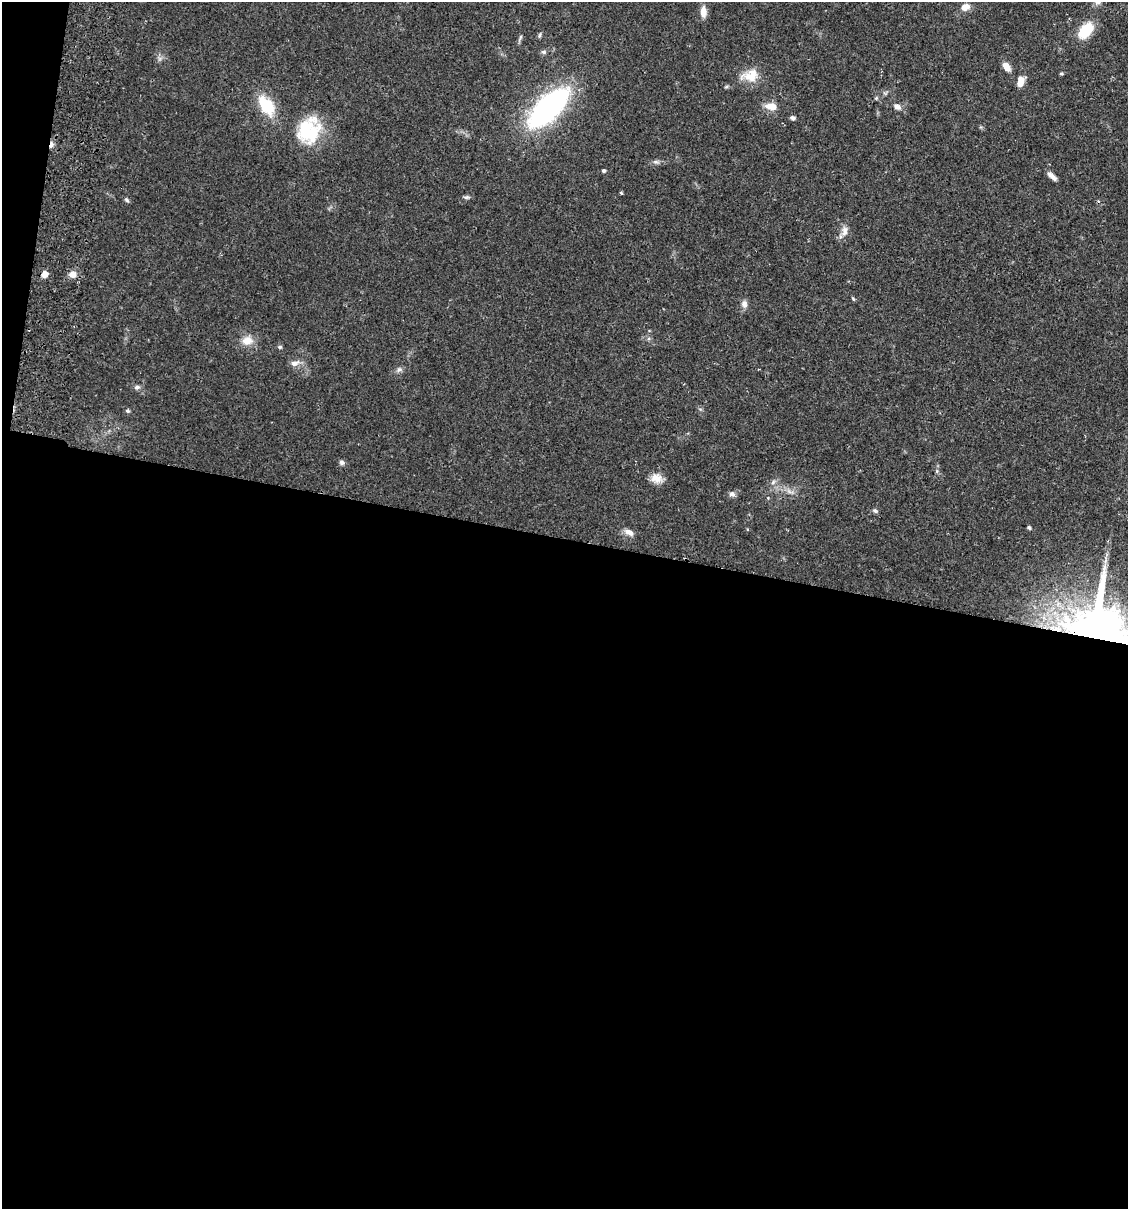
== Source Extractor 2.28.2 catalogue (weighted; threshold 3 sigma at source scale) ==
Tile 13 of 4 x 4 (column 1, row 4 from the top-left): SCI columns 173-1298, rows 18-1224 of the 4966 x 4858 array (HDU 1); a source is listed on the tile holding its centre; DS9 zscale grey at full resolution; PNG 1130 x 1211 px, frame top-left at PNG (2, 2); no overlay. Shown black and unused: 57% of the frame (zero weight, under 2 of 3 exposures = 3% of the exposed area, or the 3 px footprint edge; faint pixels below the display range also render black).
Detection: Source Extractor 2.28.2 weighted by HDU 2 'WHT'; one run over the whole footprint, this tile lists its part. Background 0.0646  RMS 0.005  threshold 0.0225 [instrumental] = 3 sigma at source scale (4.5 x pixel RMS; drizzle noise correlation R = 1.50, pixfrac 1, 0.05/0.05 arcsec/px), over >= 5 px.
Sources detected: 44; all 44 listed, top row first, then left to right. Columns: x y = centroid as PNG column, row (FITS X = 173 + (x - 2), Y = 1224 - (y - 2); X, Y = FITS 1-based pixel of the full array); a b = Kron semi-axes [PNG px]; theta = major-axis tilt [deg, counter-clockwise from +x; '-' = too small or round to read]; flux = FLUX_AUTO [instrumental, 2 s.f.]
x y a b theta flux
965 7 10 8 25 4.1
703 12 14 7 -87 3.8
1086 30 16 10 49 18
539 35 8 4 72 0.84
543 52 7 5 -19 1
1006 67 9 6 -52 4.9
1061 74 4 4 - 0.68
750 76 22 15 10 9.5
1020 82 13 7 76 5
876 98 5 4 - 0.63
266 106 26 14 -55 18
771 106 14 8 -9 5.3
897 107 10 7 -25 2.4
548 108 38 16 45 150
793 118 6 4 -25 1.2
308 131 31 30 - 29
51 145 10 5 75 2
655 162 9 4 -8 1.2
603 170 4 4 - 1.2
1052 176 13 5 -40 2.7
621 193 4 3 - 0.61
466 197 9 5 0 1.1
126 200 7 5 -42 0.9
845 231 15 9 78 3.5
45 274 7 6 - 3.4
73 274 9 8 - 3.4
853 299 6 4 -62 0.61
744 304 11 8 -88 2.4
247 341 15 12 13 5.8
280 347 6 5 - 0.77
295 363 13 8 17 3
399 369 9 7 24 1.6
137 387 7 6 - 1.3
127 411 5 5 - 0.9
342 462 7 6 - 1.3
937 471 6 4 72 0.76
656 478 14 11 -9 4.9
773 482 7 4 46 1.2
732 494 9 6 -16 1.6
768 498 4 3 - 0.45
875 511 6 5 - 0.96
1029 528 5 4 - 0.82
629 532 12 7 -28 3.1
1097 626 55 54 - 290
Overlapping masked pixels (flux is a lower limit): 2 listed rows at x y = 51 145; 1097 626
Isophote crosses this tile's border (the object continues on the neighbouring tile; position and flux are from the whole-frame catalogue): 1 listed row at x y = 1097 626